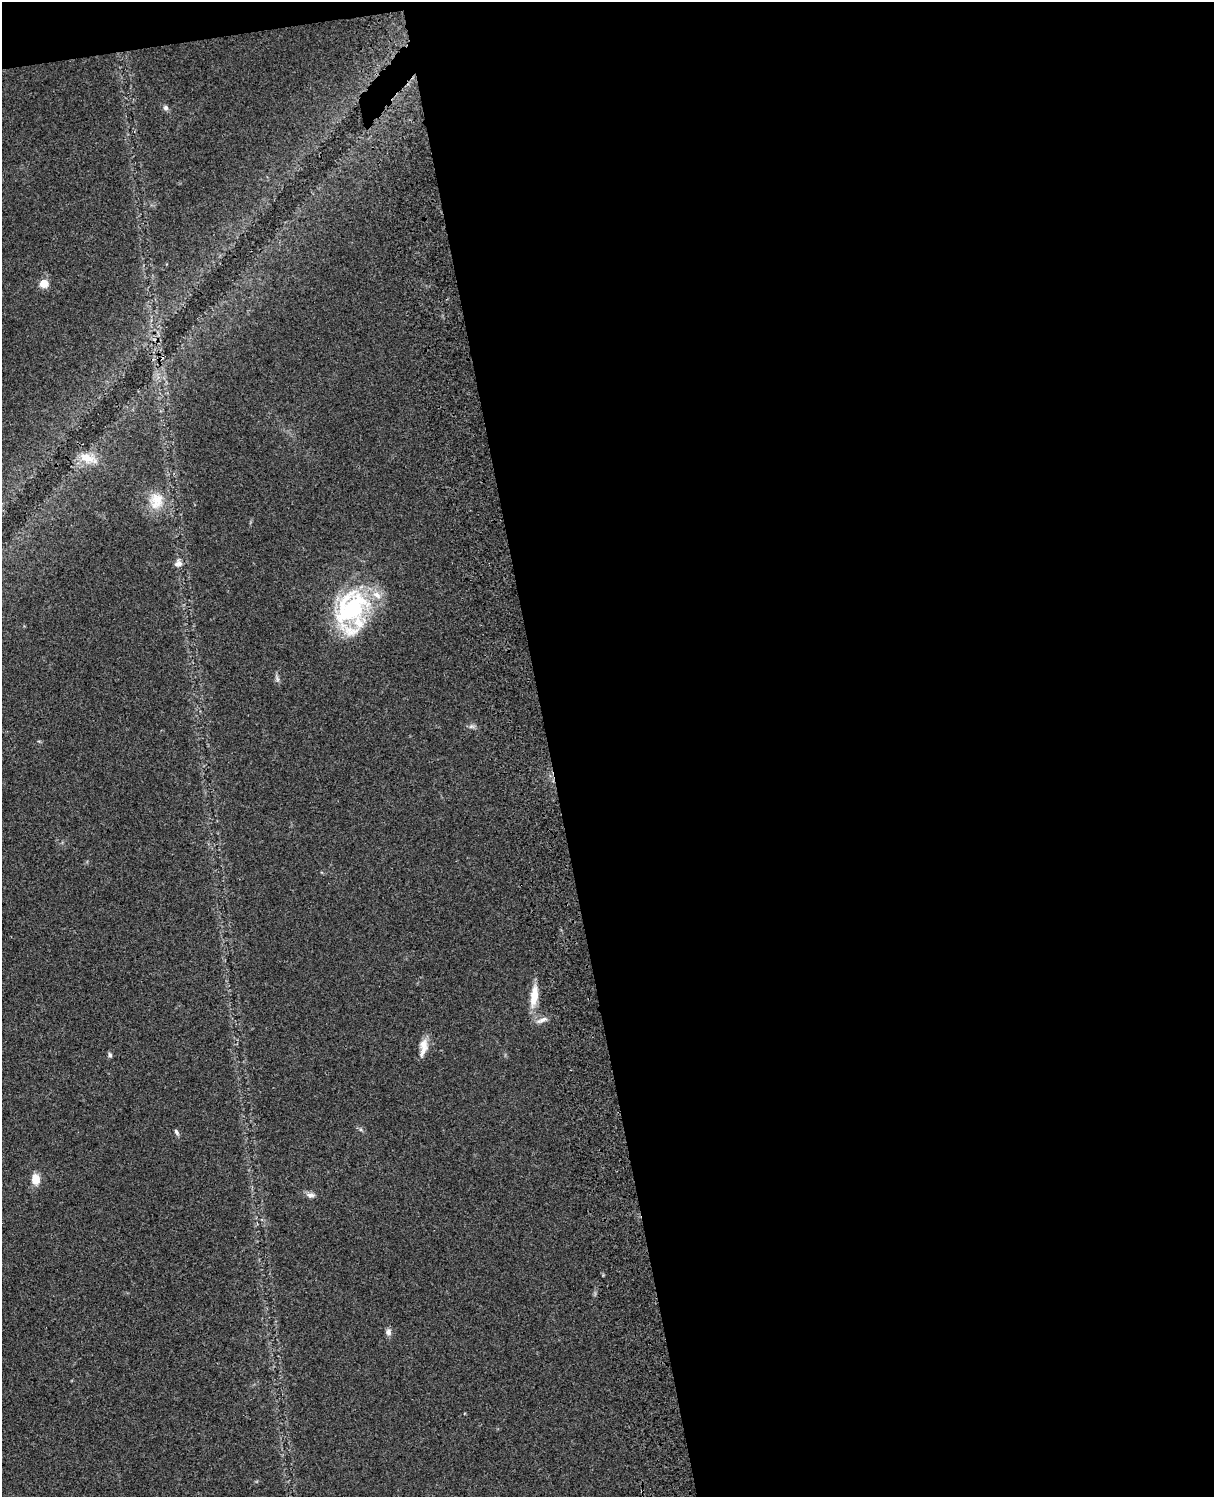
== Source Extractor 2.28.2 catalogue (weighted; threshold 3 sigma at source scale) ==
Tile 4 of 4 x 3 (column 4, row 1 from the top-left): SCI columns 3757-4968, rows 3269-4763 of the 5087 x 4927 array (HDU 1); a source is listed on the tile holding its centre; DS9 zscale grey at full resolution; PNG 1216 x 1499 px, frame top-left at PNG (2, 2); no overlay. Shown black and unused: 56% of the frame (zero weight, under 3 of 4 exposures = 6% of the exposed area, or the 3 px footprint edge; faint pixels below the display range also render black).
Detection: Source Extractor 2.28.2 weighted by HDU 2 'WHT'; one run over the whole footprint, this tile lists its part. Background 0.103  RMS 0.0065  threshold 0.0292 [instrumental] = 3 sigma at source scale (4.5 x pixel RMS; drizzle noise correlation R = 1.50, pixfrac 1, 0.05/0.05 arcsec/px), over >= 5 px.
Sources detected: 18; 1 too faint to see at this stretch — not listed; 2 inside a brighter listed object's ellipse — not listed separately; the other 15 listed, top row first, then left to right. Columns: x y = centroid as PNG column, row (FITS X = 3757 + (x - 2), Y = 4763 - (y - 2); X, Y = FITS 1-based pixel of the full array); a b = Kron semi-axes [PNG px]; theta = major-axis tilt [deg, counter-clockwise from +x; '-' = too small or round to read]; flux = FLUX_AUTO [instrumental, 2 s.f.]
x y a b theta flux
166 108 7 6 - 1.6
44 283 5 5 - 16
88 458 27 12 -19 10
156 501 25 20 81 15
178 563 10 9 - 3.2
351 608 51 36 48 75
471 726 10 4 0 1.7
534 996 31 9 83 12
541 1020 17 6 24 3.5
423 1047 23 9 81 6.8
110 1055 7 5 -74 1.3
176 1132 9 4 -57 1.3
36 1179 10 8 -79 8.6
311 1195 11 6 -3 2.6
388 1332 9 7 88 2.6